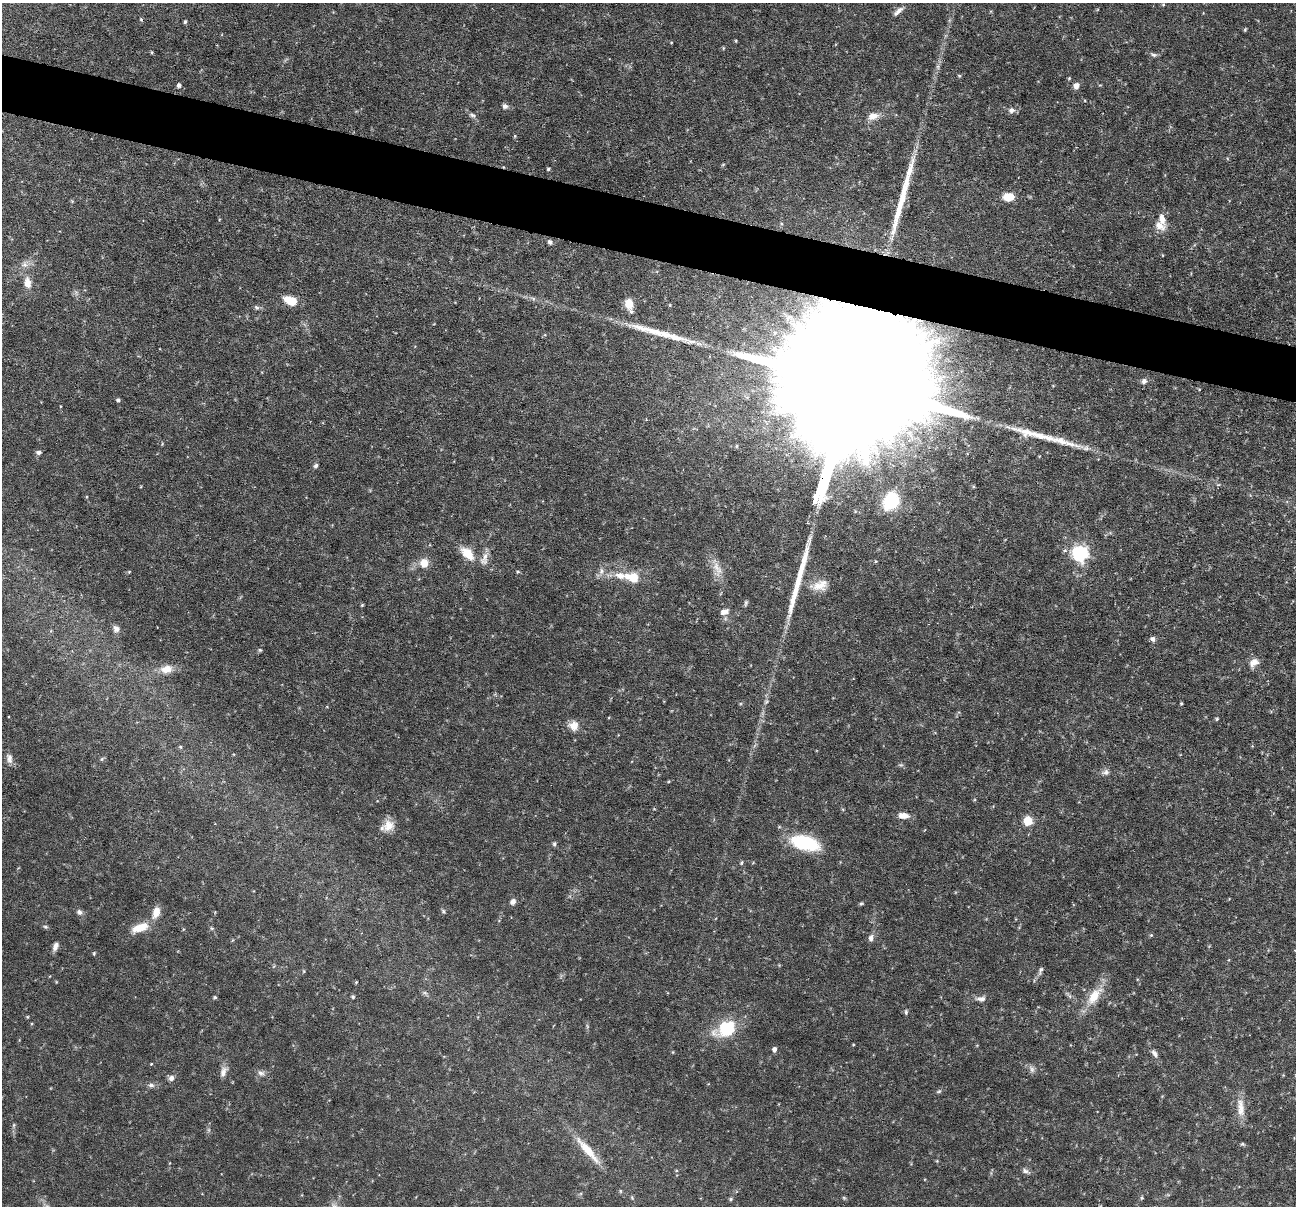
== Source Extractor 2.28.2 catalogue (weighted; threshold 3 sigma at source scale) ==
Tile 11 of 4 x 4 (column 3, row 3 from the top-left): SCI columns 2587-3880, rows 1452-2655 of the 5173 x 5188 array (HDU 1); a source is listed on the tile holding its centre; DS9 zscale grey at full resolution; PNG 1298 x 1208 px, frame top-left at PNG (2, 3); no overlay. Shown black and unused: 5% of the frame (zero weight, under 3 of 6 exposures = <1% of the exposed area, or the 3 px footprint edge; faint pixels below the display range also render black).
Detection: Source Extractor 2.28.2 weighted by HDU 2 'WHT'; one run over the whole footprint, this tile lists its part. Background 0.0644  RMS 0.0042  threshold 0.0171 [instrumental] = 3 sigma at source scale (4.09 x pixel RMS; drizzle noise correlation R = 1.36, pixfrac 0.8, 0.05/0.05 arcsec/px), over >= 5 px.
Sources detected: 124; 2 too faint to see at this stretch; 5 long thin detections or spike segments (spike, bleed or trail) — not listed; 2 inside a brighter listed object's ellipse — not listed separately; the other 115 listed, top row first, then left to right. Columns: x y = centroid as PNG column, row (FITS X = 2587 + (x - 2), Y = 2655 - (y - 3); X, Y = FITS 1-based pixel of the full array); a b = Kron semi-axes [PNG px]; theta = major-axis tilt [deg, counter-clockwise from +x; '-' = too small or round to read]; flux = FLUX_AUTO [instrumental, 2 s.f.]
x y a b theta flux
1163 4 4 4 - 0.42
898 11 15 5 42 1.9
141 19 5 4 - 0.44
185 22 5 3 - 0.66
1245 29 5 3 - 0.46
736 41 5 3 - 0.35
671 42 4 3 - 0.28
723 48 5 3 - 0.36
152 52 4 3 - 0.41
1153 55 10 5 -23 0.95
959 76 5 4 - 0.48
179 85 4 4 - 1.3
1076 86 6 5 - 3
505 106 7 6 - 1.2
1011 110 8 7 - 1.8
472 115 9 5 -16 1
873 116 16 10 17 3.5
515 136 4 4 - 0.37
723 164 6 3 20 0.42
548 169 4 4 - 0.51
1008 197 11 8 2 6.2
1159 225 17 10 -28 3.8
550 242 7 5 -48 1
1162 255 4 2 - 0.28
24 264 9 9 - 2
27 283 12 8 -80 4
533 298 7 4 -19 0.79
290 300 14 8 -20 7.1
629 304 13 10 -78 5
256 308 7 6 - 0.89
1144 381 7 6 - 1.5
852 383 129 26 72 67000
1199 389 5 3 - 0.32
118 400 4 4 - 0.85
162 444 5 3 - 0.36
737 446 5 3 - 0.42
38 452 6 5 - 1.2
316 466 6 5 - 0.9
1218 485 5 3 - 0.38
86 497 5 3 - 0.33
891 501 20 16 62 19
467 553 16 10 -43 7.7
1080 554 7 7 - 69
484 559 19 9 74 3.1
424 563 11 10 - 4.3
717 569 23 11 -77 5
518 571 5 3 - 0.41
601 571 9 7 70 1.9
129 572 5 4 - 0.4
633 577 14 9 -13 8.3
820 585 25 14 15 6.1
362 605 4 3 - 0.44
724 612 12 7 23 2
116 629 9 8 - 1.7
1153 639 7 6 - 1.2
260 650 5 5 - 0.5
1254 663 14 10 47 3
166 669 17 11 12 4.5
1181 703 3 3 - 0.46
1216 719 5 4 - 0.56
574 726 12 12 - 3.8
180 747 5 4 - 0.52
9 758 14 8 -79 2.1
102 759 6 4 60 0.6
901 765 7 5 0 0.68
1106 772 10 7 13 1.6
903 815 12 7 -4 3.5
1028 821 6 6 - 14
388 826 15 14 - 4.8
805 843 25 12 -14 31
554 844 7 5 76 0.66
741 863 5 5 - 0.5
513 902 8 7 - 1.5
861 903 6 4 18 0.54
443 911 7 5 -47 0.66
79 912 8 7 - 1.2
156 912 15 8 72 4
45 927 7 5 -21 0.69
140 928 21 9 21 7.5
212 928 6 4 0 0.54
1151 935 4 4 - 0.49
871 938 9 6 75 1.6
55 946 11 6 68 1.9
94 953 5 4 - 0.42
1040 970 14 5 71 1.2
304 971 5 3 - 0.4
356 982 4 3 - 0.38
425 993 8 4 -36 0.81
1094 996 29 13 54 9.1
215 997 4 4 - 0.64
353 997 5 4 - 0.53
981 999 13 7 -1 1.9
906 1012 7 4 -90 0.69
27 1017 5 3 - 0.39
726 1029 20 14 25 22
853 1045 4 3 - 0.3
774 1049 5 4 - 1.4
1154 1053 13 7 -59 1.8
151 1064 3 3 - 0.33
1032 1069 11 6 -62 1.4
223 1072 16 8 72 2.5
261 1073 11 7 -30 1.6
171 1078 8 7 - 1.6
151 1085 9 5 -9 1.3
939 1091 7 4 29 0.67
1241 1107 28 10 -85 5.3
14 1125 6 4 71 0.55
1243 1144 6 4 -21 0.56
587 1150 44 9 -49 9.1
937 1161 5 4 - 0.38
1026 1171 12 6 -24 1.2
620 1191 6 4 -89 0.47
844 1198 6 4 -44 0.49
1142 1198 5 4 - 0.51
731 1199 6 4 1 0.64
Overlapping masked pixels (flux is a lower limit): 1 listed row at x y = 852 383